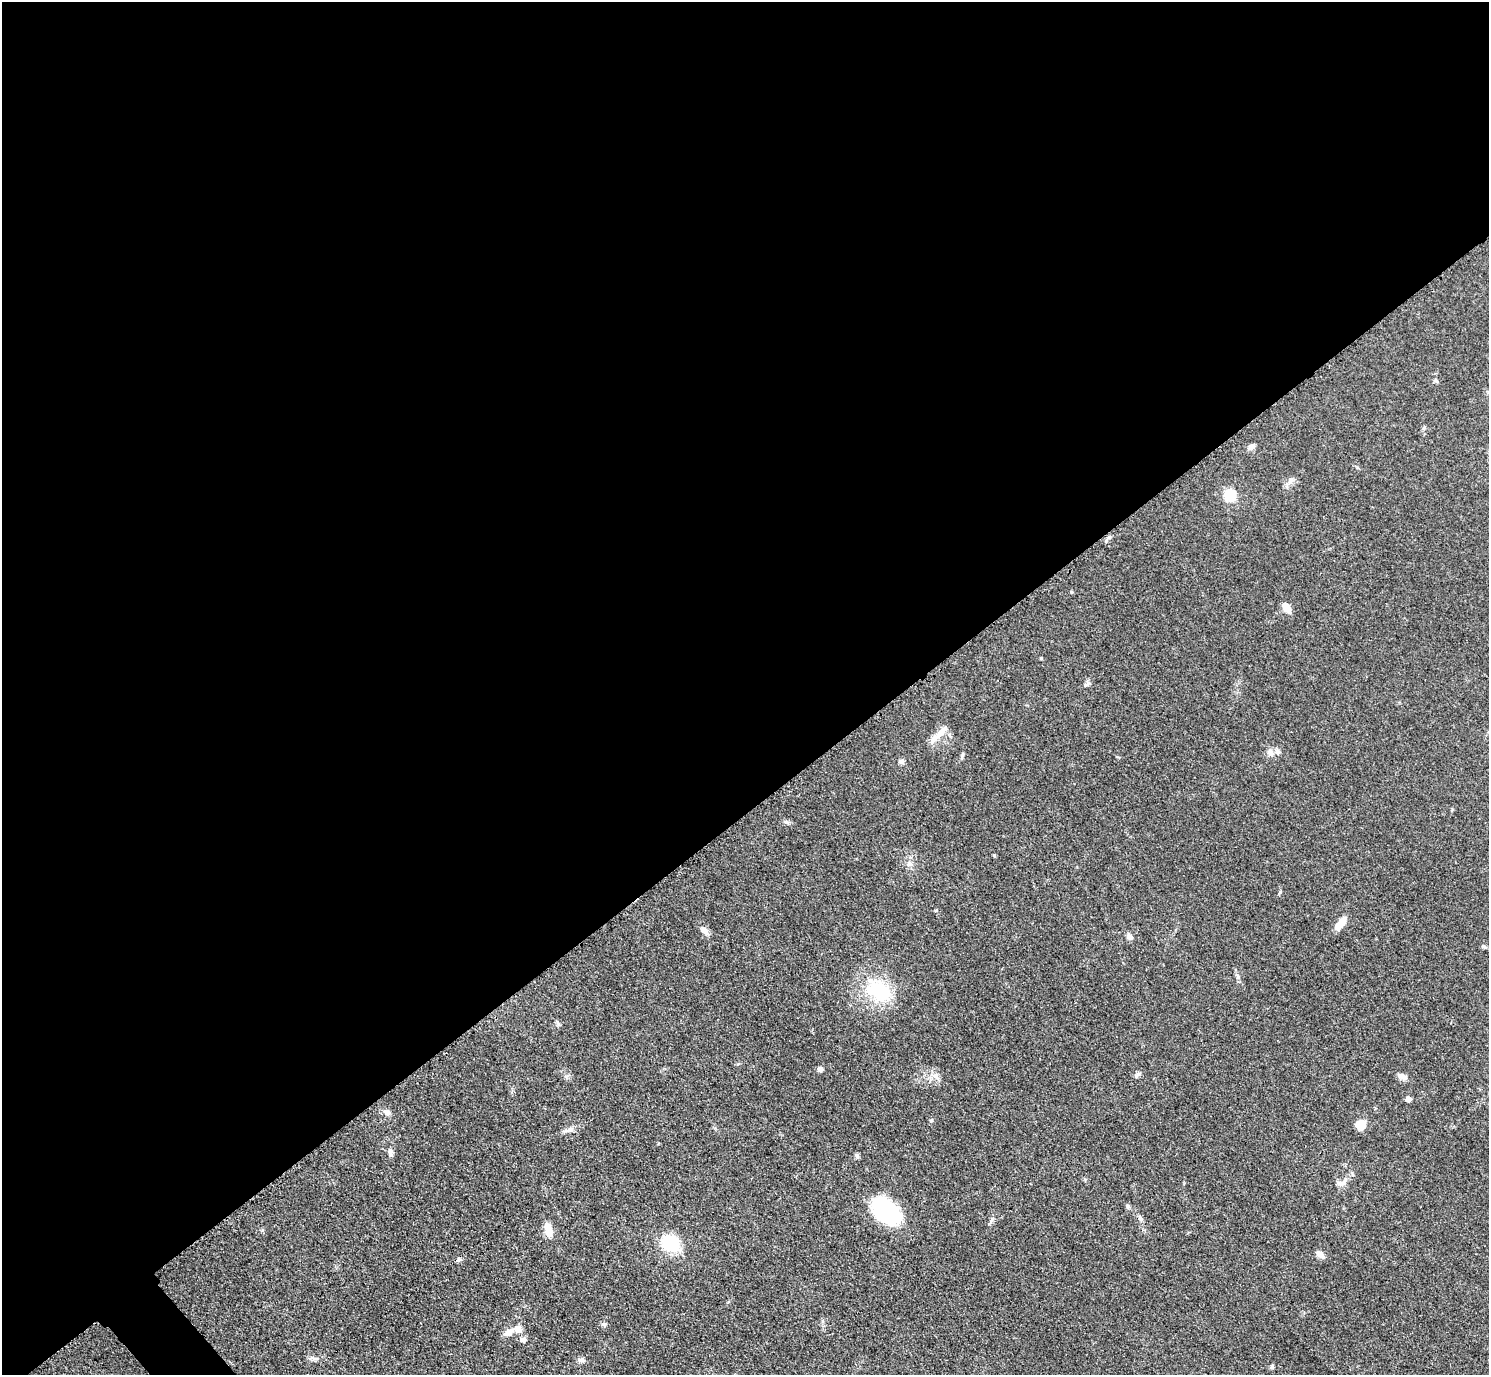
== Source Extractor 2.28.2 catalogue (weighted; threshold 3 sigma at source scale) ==
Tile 2 of 4 x 4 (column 2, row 1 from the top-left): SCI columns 1503-2989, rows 4433-5805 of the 5979 x 5976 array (HDU 1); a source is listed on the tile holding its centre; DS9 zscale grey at full resolution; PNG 1491 x 1377 px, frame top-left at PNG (2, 2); no overlay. Shown black and unused: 60% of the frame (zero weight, under 3 of 4 exposures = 2% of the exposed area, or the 3 px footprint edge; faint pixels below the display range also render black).
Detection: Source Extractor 2.28.2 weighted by HDU 2 'WHT'; one run over the whole footprint, this tile lists its part. Background 0.0454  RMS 0.006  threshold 0.0271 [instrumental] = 3 sigma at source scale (4.5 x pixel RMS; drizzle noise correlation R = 1.50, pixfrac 1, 0.05/0.05 arcsec/px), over >= 5 px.
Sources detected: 44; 3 inside a brighter listed object's ellipse — not listed separately; the other 41 listed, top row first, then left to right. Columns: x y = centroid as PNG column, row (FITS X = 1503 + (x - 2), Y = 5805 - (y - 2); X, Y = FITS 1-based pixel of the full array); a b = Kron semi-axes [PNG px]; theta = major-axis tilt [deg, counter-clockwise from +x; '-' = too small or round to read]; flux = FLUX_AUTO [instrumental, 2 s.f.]
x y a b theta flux
1251 447 11 6 39 2.1
1291 480 9 6 49 2.3
1230 495 6 6 - 52
1071 592 5 3 - 0.53
1286 607 11 7 -57 6
941 733 25 8 46 6.7
1270 752 10 7 -75 3.3
962 755 8 4 81 1
901 761 6 5 - 1.9
786 822 8 5 -26 1.5
994 855 4 4 - 0.68
909 864 8 7 - 2.2
1340 924 18 7 46 7.2
704 931 12 7 -43 3
1130 937 9 7 -29 2.3
1484 946 7 5 -36 1.1
879 991 37 26 -39 35
820 1069 6 5 - 2.2
1137 1075 11 4 37 1.5
936 1077 14 5 -45 3
1403 1077 12 7 -21 3.1
1408 1099 5 5 - 2.8
386 1112 11 7 -34 2.7
931 1120 6 4 28 0.78
1359 1124 16 8 35 4.4
570 1129 9 6 29 2.3
390 1152 12 6 85 2.5
857 1155 7 5 -52 1.3
1340 1183 12 6 -2 2.7
1128 1206 7 5 -88 1.1
886 1211 26 17 -39 64
1140 1218 8 6 -42 1.6
549 1230 15 8 -75 8.6
671 1243 17 15 -23 28
1320 1254 12 6 -38 3.2
459 1260 7 5 69 1.2
604 1324 7 5 -7 1.2
509 1332 13 7 33 4.3
523 1339 9 7 23 2.1
581 1360 10 6 -2 2
1272 1367 5 4 - 1.3
Unlisted compact peaks at least as high as the median listed source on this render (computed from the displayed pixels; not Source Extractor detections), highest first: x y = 1280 892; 1041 658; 992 1219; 1085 685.